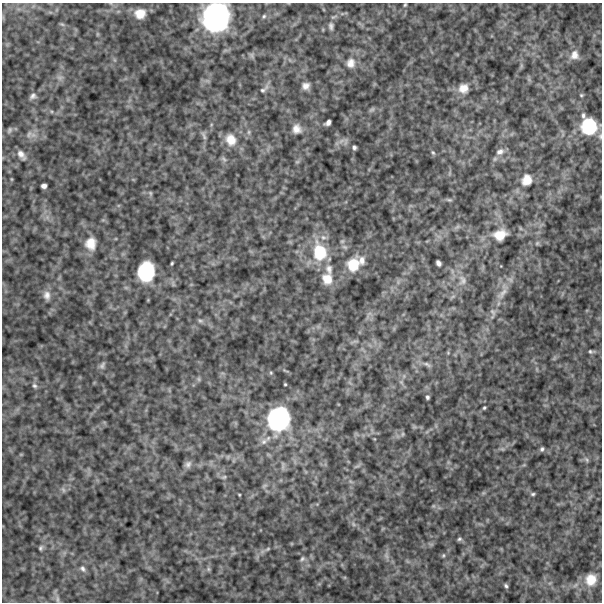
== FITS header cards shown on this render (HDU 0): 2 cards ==
NAXIS1  =                  600
NAXIS2  =                  600

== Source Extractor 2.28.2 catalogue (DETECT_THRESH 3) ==
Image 600 x 600 px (HDU 0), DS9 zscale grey, 1 PNG px = 1 image px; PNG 604 x 604 px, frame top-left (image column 1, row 600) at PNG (2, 3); no overlay
Background 586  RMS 120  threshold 370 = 3 sigma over >= 5 px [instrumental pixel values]
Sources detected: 84; all 84 listed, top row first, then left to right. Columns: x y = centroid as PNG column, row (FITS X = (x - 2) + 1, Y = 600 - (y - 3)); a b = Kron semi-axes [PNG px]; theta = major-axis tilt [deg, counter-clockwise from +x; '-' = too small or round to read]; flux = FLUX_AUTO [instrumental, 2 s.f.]
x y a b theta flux
405 5 4 3 - 9.2e+03
140 13 12 11 - 1.1e+05
264 16 5 5 - 1.4e+04
216 17 27 25 68 1.3e+06
62 24 7 4 -19 1.3e+04
331 26 10 6 -84 2.7e+04
574 55 12 11 - 6.5e+04
351 63 12 11 - 6.5e+04
60 78 9 6 -17 2.7e+04
306 86 8 7 - 4.5e+04
463 88 13 12 - 8.7e+04
264 89 17 7 39 3.9e+04
581 95 5 4 - 9.8e+03
33 96 9 6 31 2.7e+04
372 109 9 5 23 1.6e+04
583 115 6 5 - 1.8e+04
328 123 6 4 42 3.1e+04
589 126 15 15 - 3.6e+05
297 129 11 10 - 5.9e+04
10 130 8 5 60 1.7e+04
249 132 7 4 90 1.5e+04
29 134 10 5 63 2.6e+04
204 136 13 4 -64 2.2e+04
231 140 15 13 -67 1.1e+05
354 147 4 4 - 1.7e+04
500 152 11 8 25 4.7e+04
433 153 6 4 -62 1.2e+04
21 155 11 6 -52 4.4e+04
224 159 9 4 -36 1.6e+04
297 162 6 4 18 1.1e+04
526 180 15 12 68 1.0e+05
44 186 5 4 - 3.0e+04
150 193 6 5 - 1.2e+04
449 200 8 4 -8 1.4e+04
457 227 7 4 19 1.8e+04
500 235 17 13 19 1.2e+05
91 243 14 12 -89 1.1e+05
537 243 6 5 - 1.2e+04
320 252 24 17 -78 3.4e+05
362 260 12 8 -86 5.2e+04
172 263 4 2 - 9.5e+03
438 263 6 4 -59 2.6e+04
353 265 16 14 69 1.8e+05
329 269 13 9 -80 5.4e+04
146 272 16 13 81 4.7e+05
327 279 15 13 -78 1.1e+05
463 280 14 10 -85 6.1e+04
503 293 19 7 57 6.8e+04
47 295 12 9 -84 5.0e+04
493 312 10 5 -56 1.9e+04
200 321 7 5 -20 1.7e+04
590 351 5 5 - 1.3e+04
427 364 11 5 -34 2.5e+04
102 365 11 6 55 2.3e+04
199 379 7 4 -89 1.2e+04
401 382 5 5 - 1.4e+04
285 384 3 3 - 8.2e+03
35 386 7 6 - 1.8e+04
427 397 4 3 - 1.5e+04
484 408 4 3 - 9.9e+03
279 419 26 24 76 8.6e+05
403 434 6 4 89 1.2e+04
264 441 9 8 - 3.9e+04
542 449 6 4 62 1.6e+04
587 460 8 5 -46 1.6e+04
188 464 10 8 54 3.3e+04
357 466 10 3 29 1.6e+04
224 477 7 5 5 1.6e+04
264 486 8 4 31 1.7e+04
63 490 8 5 -70 1.7e+04
533 494 5 4 - 1.3e+04
239 495 3 3 - 7.2e+03
353 524 7 4 -71 1.4e+04
459 539 7 5 17 1.4e+04
40 548 7 5 69 1.6e+04
268 549 6 4 31 1.1e+04
443 555 5 4 - 9.8e+03
386 556 10 4 -77 2.2e+04
302 559 7 6 - 1.7e+04
82 569 9 6 -55 2.6e+04
208 569 7 4 -89 1.4e+04
591 580 15 13 74 1.3e+05
506 586 5 4 - 1.4e+04
57 599 11 4 -85 2.2e+04
At the frame edge (FLAGS 8, measured only in part): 2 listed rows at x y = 216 17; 589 126